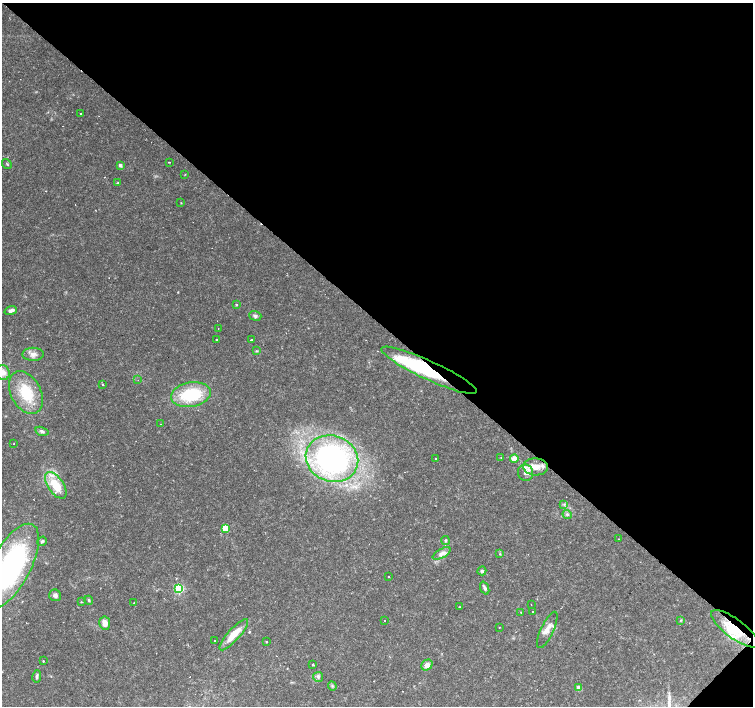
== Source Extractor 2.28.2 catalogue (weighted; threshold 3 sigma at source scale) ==
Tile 8 of 4 x 4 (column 4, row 2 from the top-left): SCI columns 4510-6011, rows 3045-4451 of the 6011 x 6021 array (HDU 1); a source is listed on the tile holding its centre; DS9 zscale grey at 2 x 2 block average (1 PNG px = mean of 2 x 2 image px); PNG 755 x 708 px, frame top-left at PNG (2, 3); each listed source drawn as its Kron ellipse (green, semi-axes under 4 px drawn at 4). Shown black and unused: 46% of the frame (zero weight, under 2 of 3 exposures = <1% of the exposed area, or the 3 px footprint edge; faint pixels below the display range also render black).
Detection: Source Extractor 2.28.2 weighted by HDU 2 'WHT'; one run over the whole footprint, this tile lists its part. Background 0.032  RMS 0.0033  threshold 0.0146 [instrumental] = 3 sigma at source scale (4.5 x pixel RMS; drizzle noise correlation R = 1.50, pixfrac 1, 0.0396/0.0396 arcsec/px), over >= 5 px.
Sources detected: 93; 4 inside a brighter object's white glare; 13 cosmic-ray / hot-pixel residue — neither listed nor drawn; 8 inside a brighter listed object's ellipse — not listed separately; the other 68 listed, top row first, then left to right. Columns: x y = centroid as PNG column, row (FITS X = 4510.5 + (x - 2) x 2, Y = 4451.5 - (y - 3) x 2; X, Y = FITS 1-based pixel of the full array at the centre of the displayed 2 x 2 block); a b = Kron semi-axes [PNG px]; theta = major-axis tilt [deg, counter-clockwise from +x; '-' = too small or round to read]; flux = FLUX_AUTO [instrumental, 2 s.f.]
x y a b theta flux
80 114 2 2 - 8.7
169 162 2 2 - 0.71
7 164 5 2 - 0.8
120 165 4 3 - 2.1
185 174 4 2 - 0.36
118 183 4 3 - 0.73
181 203 3 2 - 0.37
236 305 3 2 - 0.65
11 311 6 3 20 3.7
255 316 6 4 -18 1.9
218 328 2 2 - 3
216 339 2 2 - 2.4
251 340 2 2 - 6.7
257 351 3 3 - 0.67
33 354 11 6 1 4.7
429 370 52 9 -25 60
3 372 7 6 - 5.7
138 380 2 2 - 0.64
103 384 2 2 - 2.5
26 393 23 15 -62 29
191 395 20 12 11 45
160 424 2 2 - 0.45
42 431 7 4 -16 1.9
14 444 2 2 - 0.53
501 457 2 2 - 0.48
332 459 27 23 -20 220
436 459 2 2 - 1.1
514 459 4 4 - 6.4
535 467 12 8 -4 8.9
525 473 8 7 - 3.9
56 485 15 8 -56 21
564 504 3 3 - 0.92
567 515 5 4 - 1.4
225 528 3 3 - 15
618 539 2 2 - 0.55
446 540 4 3 - 1.2
42 541 5 3 - 1.4
442 553 10 4 29 4.3
500 554 3 3 - 0.67
11 566 47 19 62 180
482 571 4 4 - 1.6
389 577 2 2 - 1.8
485 588 7 3 -68 2.2
179 589 3 3 - 73
55 595 6 5 - 2.3
89 600 5 3 - 1.1
81 602 3 2 - 0.44
134 603 3 2 - 0.34
531 605 2 2 - 0.44
460 607 3 2 - 0.81
532 611 2 2 - 2.2
521 612 3 2 - 0.41
681 620 3 2 - 0.6
385 621 2 2 - 0.97
105 623 7 5 -81 5.6
500 627 2 2 - 0.47
735 629 29 9 -36 23
547 630 20 6 65 6.9
234 635 20 6 48 14
215 640 2 2 - 2.7
266 642 2 2 - 0.5
43 661 2 2 - 1.1
313 665 2 2 - 4
427 665 6 5 - 4.9
37 676 6 3 80 1.5
318 677 5 5 - 1.9
332 686 4 3 - 1
579 688 3 3 - 7.1
Overlapping masked pixels (flux is a lower limit): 2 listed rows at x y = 429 370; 735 629
Isophote crosses this tile's border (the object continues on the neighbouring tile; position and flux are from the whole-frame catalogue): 2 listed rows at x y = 3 372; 11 566
Diffuse or blended objects may show on this block-average render without a row.